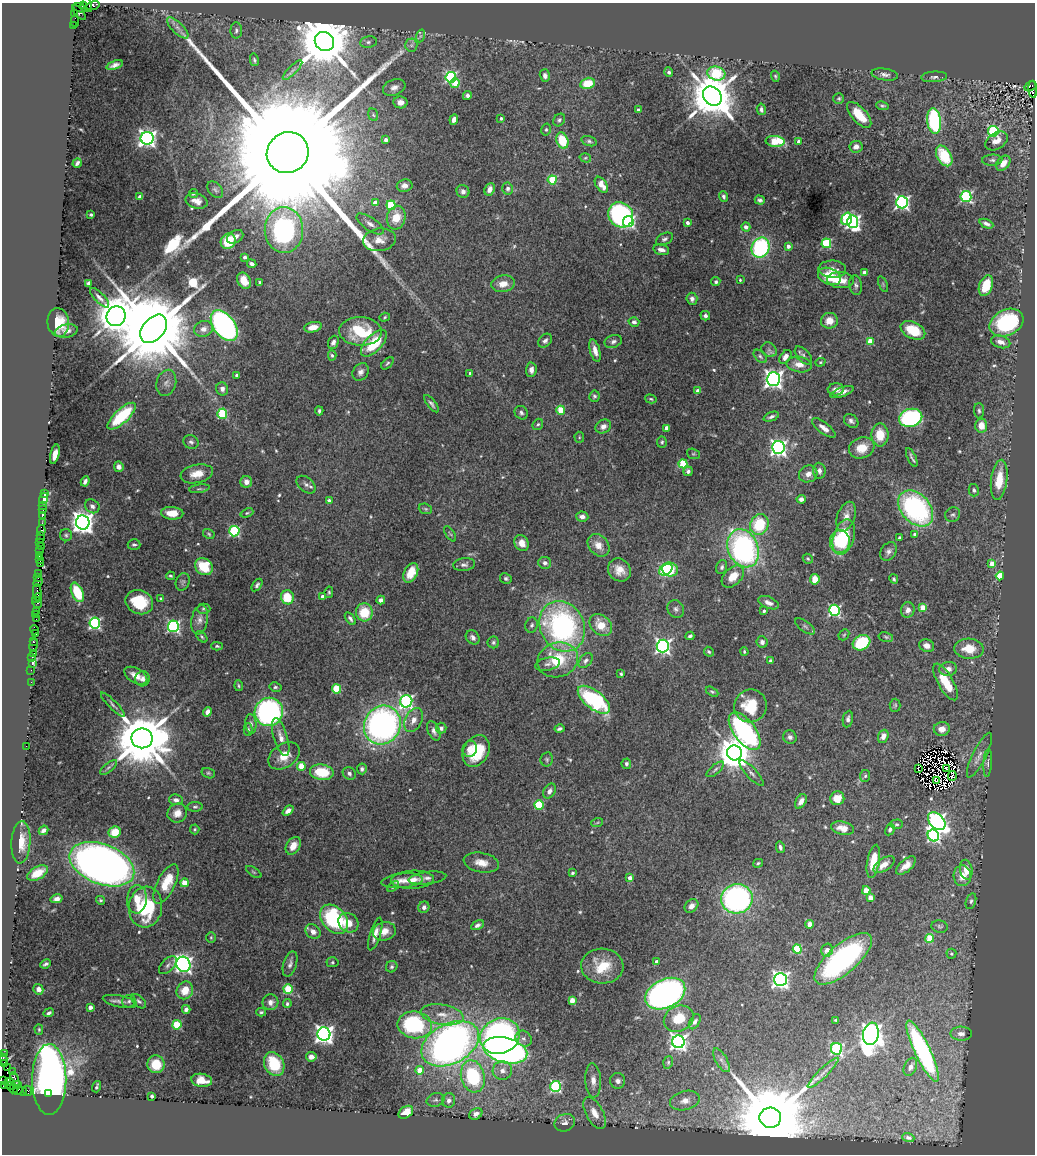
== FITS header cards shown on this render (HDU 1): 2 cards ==
NAXIS1  =                 1033
NAXIS2  =                 1152

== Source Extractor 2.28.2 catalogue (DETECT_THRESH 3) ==
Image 1033 x 1152 px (HDU 1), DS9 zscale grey, 1 PNG px = 1 image px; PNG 1037 x 1156 px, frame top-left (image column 1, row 1152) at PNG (2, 3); each listed source drawn as its Kron ellipse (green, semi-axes under 4 px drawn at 4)
Background 0.526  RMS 0.023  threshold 0.0675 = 3 sigma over >= 5 px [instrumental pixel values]
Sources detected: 581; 8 with non-positive FLUX_AUTO (blend fragments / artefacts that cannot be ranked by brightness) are neither listed nor drawn; of the other 573, the 500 brightest by FLUX_AUTO listed and drawn (73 fainter detections omitted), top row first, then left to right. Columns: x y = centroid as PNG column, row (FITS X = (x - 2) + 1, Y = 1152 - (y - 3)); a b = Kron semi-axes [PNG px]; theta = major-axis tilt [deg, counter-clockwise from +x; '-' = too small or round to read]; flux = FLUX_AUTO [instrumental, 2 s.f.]
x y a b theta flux
88 4 8 4 -76 180
93 5 6 4 15 140
84 6 4 2 - 140
80 8 7 4 -22 160
79 12 9 4 -48 74
75 13 3 2 - 26
75 21 6 2 -90 140
74 25 3 2 - 8.3
178 28 14 5 -45 8.8
236 30 8 6 88 3.9
420 36 6 4 71 2.7
324 41 10 9 - 13000
368 42 8 5 10 4.2
411 45 6 6 - 4.4
254 60 6 4 -78 2.7
115 65 8 4 19 6.4
293 70 13 3 45 5
669 72 5 4 - 4.3
716 73 9 7 -14 120
885 74 13 6 -9 6.8
545 76 6 5 - 5
775 76 5 3 - 2.2
451 77 5 5 - 180
934 77 13 5 4 5.2
455 83 5 4 - 29
587 83 7 5 14 33
1031 86 6 3 30 570
394 87 12 8 20 8.9
1033 89 8 3 -85 410
467 96 5 4 - 4.7
712 96 10 8 -46 7400
839 98 5 5 - 2.6
400 102 7 6 - 9.8
882 106 6 3 -8 2.7
761 109 5 4 - 4.9
639 110 4 3 - 3.4
373 115 6 4 -68 2.5
859 115 16 7 -48 37
501 118 3 3 - 3.4
454 120 5 4 - 7.9
559 120 7 5 52 3.3
934 121 13 7 -83 170
546 130 6 5 - 2.6
993 131 5 5 - 170
147 138 6 6 - 680
386 140 4 3 - 5.7
562 140 8 6 -70 46
589 141 8 5 -15 3.5
775 141 9 5 -3 72
799 141 4 3 - 11
997 141 12 8 32 14
856 147 6 5 - 8.4
288 153 21 20 - 170000
944 156 11 7 -60 66
585 158 6 4 -17 2
992 160 10 5 3 4.3
77 163 5 3 - 4.2
1003 163 8 6 49 16
552 180 4 4 - 69
601 185 9 5 -55 16
405 186 8 6 10 8.4
490 189 6 5 - 9
508 189 6 5 - 4.8
215 190 9 6 -48 4.7
463 191 7 6 - 6.8
193 193 5 3 - 2.7
724 196 5 4 - 3.4
140 197 4 4 - 12
966 197 5 5 - 220
760 200 5 4 - 3.7
197 201 11 7 -17 12
902 202 6 6 - 410
375 203 4 4 - 16
391 205 5 4 - 77
91 215 3 3 - 2.2
621 215 13 12 - 250
396 218 12 9 77 30
847 219 6 5 - 120
628 222 5 5 - 230
853 222 6 5 - 370
687 223 3 3 - 5.8
370 224 16 6 -34 9.3
986 224 7 4 -23 5.1
746 227 5 4 - 5.7
284 230 23 19 -89 220
235 237 9 6 32 8.9
664 239 9 5 25 4.5
379 240 16 11 8 19
228 241 8 7 - 49
826 243 5 5 - 100
788 246 4 3 - 8.4
761 248 10 8 66 180
661 250 8 5 -14 7.8
245 257 4 3 - 4.1
252 264 5 4 - 5
832 269 14 8 -1 12
864 273 4 3 - 9.6
830 276 12 8 -22 55
740 280 4 3 - 1.9
840 280 13 8 -6 21
244 281 8 6 -58 23
260 282 3 3 - 3
716 282 5 4 - 2.8
89 283 4 3 - 7.8
503 284 12 8 8 16
883 284 8 4 -68 2.2
856 285 10 6 -81 4.8
986 286 11 6 71 32
99 298 13 5 -45 6.5
692 299 6 5 - 5.7
116 316 10 9 - 5300
705 316 5 4 - 4.2
385 317 5 4 - 2.2
829 321 8 8 - 17
58 322 14 11 -82 34
634 322 5 4 - 4.3
1006 323 18 13 27 120
224 325 17 10 -53 460
313 327 9 5 12 15
154 329 16 10 50 34000
203 329 9 8 - 11
913 330 13 8 -26 38
66 331 12 6 11 8
360 331 21 14 -2 78
545 341 8 6 41 4.9
613 341 9 6 21 5.6
870 341 4 4 - 25
333 342 7 5 66 5.7
1001 342 10 6 -17 8.3
374 343 17 8 46 65
769 350 8 7 - 4.8
595 351 11 5 -74 11
332 355 5 4 - 2.9
803 355 11 6 -47 5.9
760 356 8 5 -45 3.2
785 357 8 5 54 8.4
820 362 5 4 - 2
387 363 7 4 45 2.6
799 364 13 7 -8 15
531 370 7 5 87 9.1
361 372 9 7 54 7.4
470 373 3 3 - 5.7
237 375 4 3 - 5.4
773 379 7 6 - 820
166 383 13 9 75 9.6
222 389 6 6 - 6
836 389 8 6 3 10
698 391 4 4 - 11
842 392 12 4 20 9
594 396 5 5 - 3
651 399 6 4 -16 2
431 404 10 4 -51 4.1
561 410 4 4 - 58
319 411 4 3 - 2.9
979 411 8 5 -87 3.4
521 413 7 6 - 4.2
222 414 5 5 - 88
122 416 18 7 43 83
771 417 8 4 21 4.8
911 418 12 9 14 290
851 421 8 6 -43 5.2
538 424 6 5 - 3
603 426 8 6 29 8.5
981 426 7 6 - 18
667 428 4 4 - 14
824 428 14 5 -38 12
880 435 11 8 89 32
579 437 5 5 - 2.1
191 442 8 7 - 4.6
662 442 5 5 - 2.8
778 448 6 6 - 520
862 448 13 10 20 25
55 454 10 4 75 12
693 454 6 5 - 2.1
912 458 10 2 -65 3.5
683 464 4 4 - 69
119 467 5 4 - 6.9
688 471 5 4 - 4.3
819 471 8 6 -85 7
197 474 16 9 11 22
808 474 9 8 - 12
999 480 20 8 83 39
85 481 5 4 - 4.8
246 482 6 6 - 9.9
306 485 11 7 -39 6.7
199 489 10 3 9 3.2
974 490 6 5 - 3.8
44 493 3 2 - 16
44 498 6 4 72 82
801 499 4 4 - 6.5
329 501 4 3 - 7.4
43 505 2 2 - 39
92 506 8 6 -37 5.6
916 508 20 14 -48 280
425 509 7 5 -21 2.6
43 510 2 2 - 21
172 513 11 6 -4 23
247 513 6 4 22 2.3
42 515 4 3 - 260
953 515 8 7 - 4
582 517 6 5 - 7.1
846 517 15 9 70 16
83 522 7 7 - 1400
42 523 2 2 - 20
759 525 10 9 - 69
41 530 5 3 - 210
234 531 5 5 - 150
209 534 6 4 -31 2.2
450 534 9 3 -56 2.1
914 534 4 4 - 3.1
41 535 2 2 - 59
66 535 6 6 - 3
844 537 18 10 74 54
899 538 3 3 - 3.3
41 539 3 2 - 69
40 542 2 2 - 79
840 542 11 10 - 100
522 543 8 7 - 15
134 545 6 5 - 3.6
598 545 12 9 -47 17
41 547 3 2 - 89
743 548 20 15 -65 360
40 551 2 2 - 39
889 551 10 7 54 6.7
39 556 3 2 - 100
808 559 5 4 - 2.1
40 560 3 3 - 91
545 563 6 6 - 5.2
40 564 4 3 - 8.1
992 564 4 4 - 26
464 565 11 6 6 5.5
204 567 9 8 - 49
722 567 7 5 68 3.8
670 569 8 7 - 98
619 570 12 10 -46 18
666 570 7 5 32 55
38 573 4 3 - 130
411 573 10 6 64 26
170 576 4 3 - 2.1
733 576 13 8 44 23
1000 576 4 4 - 57
38 577 3 3 - 140
506 578 6 5 - 3.2
815 579 5 4 - 26
894 579 5 3 - 2.6
38 582 5 2 - 89
183 582 9 7 71 3.9
257 585 7 4 54 3.7
37 592 8 3 -88 430
77 592 10 5 -67 53
329 592 5 4 - 2.1
287 597 7 6 - 39
323 597 4 3 - 9.7
37 598 5 3 - 260
161 599 3 3 - 3.4
381 600 4 4 - 6.1
37 602 6 5 - 230
139 602 14 12 -22 58
768 603 11 5 -23 9
923 608 4 4 - 35
204 609 7 5 1 2.6
676 609 9 8 - 5.8
834 610 5 5 - 250
908 610 8 6 72 9.9
36 611 3 2 - 54
764 611 3 3 - 2.7
364 612 9 8 - 41
36 615 4 2 - 67
350 618 7 4 -55 4.2
36 619 2 2 - 11
200 620 15 8 80 9.8
95 623 5 5 - 260
532 625 7 6 - 3.6
601 625 12 9 -43 29
173 626 5 5 - 290
562 626 26 22 -62 350
805 626 12 5 -34 4.5
34 630 5 3 - 83
36 634 3 2 - 25
844 635 6 4 46 2.2
690 636 4 3 - 3.8
202 637 7 3 -46 2.3
473 637 8 6 -49 5.8
886 637 7 4 -12 2.7
33 642 3 3 - 99
493 642 6 6 - 3.2
762 642 5 5 - 6
861 643 9 7 29 96
33 645 6 3 80 140
217 646 6 4 -2 2.3
663 646 6 6 - 450
927 646 7 6 - 11
969 649 15 10 -4 33
709 652 5 4 - 2.8
744 652 4 3 - 2
33 653 3 2 - 54
32 658 3 3 - 120
558 660 20 17 18 67
770 660 3 3 - 2.4
586 661 8 5 46 4.6
32 664 3 3 - 47
548 664 12 6 12 6.6
948 669 9 7 11 9.9
31 670 2 2 - 49
621 674 4 3 - 2.2
136 676 12 7 -30 14
143 679 7 7 - 6.7
31 682 2 2 - 23
945 682 21 7 -60 41
239 686 5 3 - 1.9
275 687 6 4 -11 2.8
336 689 4 4 - 73
712 692 7 4 -29 2.5
594 700 19 9 -38 190
406 701 6 6 - 320
113 705 16 3 -45 4.3
895 705 6 5 - 2.4
750 706 16 16 - 53
207 712 5 4 - 7.4
269 712 14 14 - 380
848 719 8 5 80 4.7
413 720 13 8 63 14
251 724 10 5 -86 5.1
382 725 20 18 58 560
441 728 5 5 - 4.5
248 729 6 4 -89 3
559 729 5 3 - 3.6
942 729 8 7 - 12
434 731 10 5 -66 6.5
745 731 22 11 -53 340
883 736 7 5 68 9.2
281 737 19 7 -73 14
790 737 7 6 - 5.7
142 738 10 10 - 13000
26 746 2 2 - 20
470 749 8 7 - 9.6
476 751 16 12 61 57
734 753 7 7 - 3600
979 755 25 7 64 12
284 756 17 11 34 23
547 759 7 6 - 3.1
988 763 14 3 87 3.9
626 764 5 5 - 3.4
301 766 4 4 - 42
109 767 10 4 40 3.3
362 769 5 5 - 4.3
715 769 11 4 40 4.3
918 769 3 2 - 2.1
947 769 3 2 - 2.2
322 772 12 7 -7 58
208 773 7 5 -15 2.6
349 773 7 6 - 4.8
751 773 16 5 -47 6.7
865 776 6 5 - 3
952 776 5 3 - 2.6
937 781 4 2 - 2.9
549 791 8 5 59 5.9
837 798 7 7 - 19
176 800 7 5 -11 6.2
801 801 8 5 59 9.2
539 805 5 4 - 70
195 807 8 5 0 3.1
288 811 6 4 40 8.9
177 813 10 9 - 14
937 821 10 7 -46 650
597 823 6 4 20 2
896 824 6 4 0 2.5
843 828 12 6 -13 14
195 829 5 5 - 2.1
890 829 6 4 61 4.5
43 830 5 4 - 6.1
115 832 6 5 - 30
933 836 6 5 - 280
21 842 21 9 87 28
293 846 9 6 57 16
780 847 6 4 -77 4
873 861 17 6 80 32
481 863 18 9 -10 19
758 863 5 4 - 2.5
102 864 34 20 -21 1200
884 865 12 6 34 15
906 866 12 6 41 13
966 870 10 6 -79 17
254 872 9 3 -34 2.1
38 873 11 6 30 25
572 873 3 3 - 3.5
962 876 10 8 -86 18
427 878 19 6 6 7.5
630 878 4 4 - 7.8
412 880 21 9 3 17
402 881 20 7 5 15
185 883 4 4 - 39
166 884 21 9 64 47
393 887 7 3 35 2.3
866 891 4 4 - 38
870 898 4 4 - 19
57 899 6 4 14 7.8
137 899 14 10 86 21
737 899 16 14 12 360
100 900 4 4 - 2.7
971 901 8 5 74 3.7
691 906 8 6 46 7.7
145 907 20 16 83 110
424 907 6 5 - 5.8
334 919 16 12 -49 150
348 923 11 9 -40 18
810 924 4 4 - 22
477 925 7 4 27 4.2
940 926 8 6 -13 3.3
313 931 8 6 -40 9.9
384 931 12 9 14 17
375 934 17 5 73 12
211 937 5 5 - 2.1
930 938 4 4 - 52
797 949 4 4 - 76
827 950 7 5 74 12
951 954 5 5 - 2.7
843 959 36 14 41 280
332 962 6 5 - 2.4
656 962 4 3 - 9.2
45 964 5 3 - 3.3
183 964 8 7 - 570
290 964 13 6 72 6.5
168 965 11 6 46 5.1
602 966 21 17 -2 45
392 967 6 5 - 3.4
780 979 6 6 - 700
38 989 5 5 - 8.3
288 989 5 4 - 70
185 990 9 8 - 24
665 994 21 14 26 710
572 1000 4 4 - 25
120 1001 17 5 -11 7.9
129 1001 7 6 - 3.8
139 1001 9 5 -43 3.8
270 1002 8 7 - 7.8
287 1004 4 4 - 2.8
90 1007 4 4 - 9.9
186 1009 4 4 - 5.7
261 1012 5 3 - 2.5
49 1013 5 3 - 3.7
442 1015 22 10 -10 23
679 1019 15 12 25 33
836 1020 4 3 - 2.1
695 1022 8 5 60 4.9
177 1025 4 4 - 66
415 1025 17 13 -9 150
39 1029 5 4 - 2.2
324 1034 6 6 - 860
871 1034 11 7 79 1400
961 1034 11 7 -1 8.2
500 1036 20 17 23 360
524 1039 8 7 - 5.9
678 1042 6 6 - 650
450 1044 31 20 27 1000
837 1049 6 5 - 220
505 1050 22 12 -15 850
923 1051 33 8 -65 330
4 1053 4 3 - 43
311 1057 5 4 - 9.2
3 1059 5 3 - 86
721 1060 13 5 -60 7.4
668 1062 6 4 71 2.5
4 1064 3 3 - 38
156 1064 9 8 - 35
274 1064 13 9 -63 67
910 1067 9 6 66 7.3
7 1068 2 2 - 15
420 1070 4 4 - 23
502 1071 10 9 - 11
12 1072 2 2 - 15
823 1073 21 4 45 10
473 1076 16 11 -75 130
49 1079 35 17 -90 1200
15 1080 8 4 -74 550
202 1080 10 6 -7 23
593 1080 17 8 -86 13
2 1081 2 2 - 15
618 1081 8 7 - 6.6
9 1082 4 3 - 56
18 1085 3 3 - 180
5 1086 3 3 - 100
10 1086 4 3 - 210
556 1086 5 5 - 200
97 1087 6 3 72 3.4
13 1089 4 2 - 40
18 1090 5 2 - 46
22 1091 5 3 - 64
28 1091 5 3 - 79
48 1094 3 3 - 41
152 1096 3 3 - 4.9
436 1100 9 6 15 4.3
449 1100 7 6 - 7.3
685 1101 15 9 13 15
406 1112 8 5 34 22
595 1113 17 8 -61 17
476 1114 7 5 30 7.5
770 1118 11 10 - 32000
565 1123 10 8 23 7.7
908 1138 6 4 -18 3.5
At the frame edge (FLAGS 8, measured only in part): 3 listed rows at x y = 88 4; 3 1059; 2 1081
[73 fainter detections neither listed nor drawn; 8 non-positive-flux detections neither listed nor drawn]